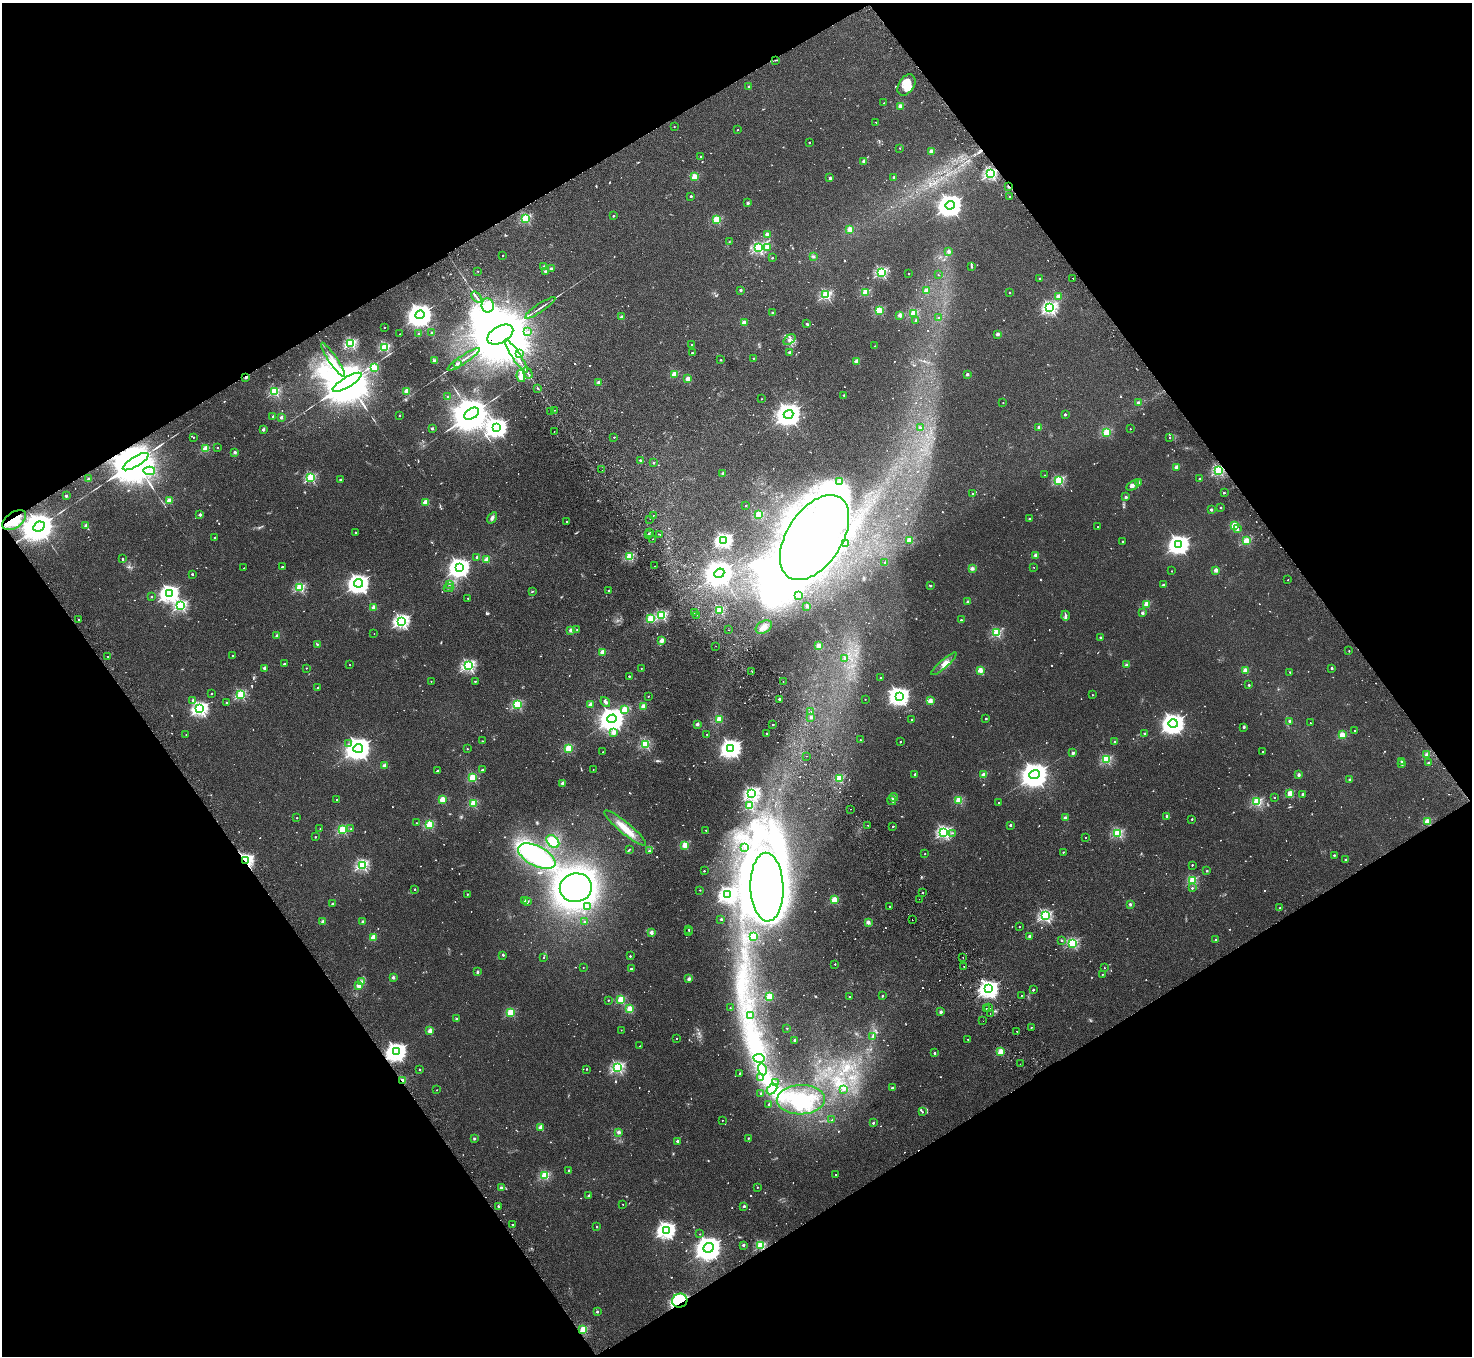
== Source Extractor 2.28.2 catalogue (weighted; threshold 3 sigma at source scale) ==
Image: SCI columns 52-5928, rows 198-5612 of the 5982 x 5946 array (HDU 1 of 3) = the unmasked area's bounding box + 8 px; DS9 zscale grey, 4 x 4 block average (1 PNG px = mean of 4 x 4 image px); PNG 1474 x 1358 px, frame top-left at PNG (2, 3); each listed source drawn as its Kron ellipse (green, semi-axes under 4 px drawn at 4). Shown black and unused: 48% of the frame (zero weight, under 2 of 3 exposures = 3% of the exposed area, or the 3 px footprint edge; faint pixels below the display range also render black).
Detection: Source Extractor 2.28.2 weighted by HDU 2 'WHT'. Background 0.0178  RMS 0.0058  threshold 0.0263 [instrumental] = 3 sigma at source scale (4.5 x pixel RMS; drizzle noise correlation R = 1.50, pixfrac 1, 0.05/0.05 arcsec/px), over >= 5 px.
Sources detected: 1094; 38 too faint to see at this stretch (4 x 4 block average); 45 inside a brighter object's white glare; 12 cosmic-ray / hot-pixel residue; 8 long thin detections or spike segments (spike, bleed or trail) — neither listed nor drawn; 11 coinciding with a brighter row at this scale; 21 inside a brighter listed object's ellipse — not listed separately; of the other 959, all 500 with FLUX_AUTO >= 2.35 (the completeness limit of this list) listed and drawn (459 fainter detections not listed), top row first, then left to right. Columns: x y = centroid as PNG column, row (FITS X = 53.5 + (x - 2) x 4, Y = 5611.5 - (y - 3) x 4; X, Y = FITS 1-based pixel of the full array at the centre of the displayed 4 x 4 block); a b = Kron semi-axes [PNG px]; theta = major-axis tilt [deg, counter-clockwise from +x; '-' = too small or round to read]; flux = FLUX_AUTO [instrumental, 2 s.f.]
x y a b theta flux
776 60 3 2 - 2.8
906 85 11 7 57 44
749 87 2 2 - 24
884 103 2 2 - 2.4
900 106 2 2 - 85
876 122 2 2 - 4.2
674 126 2 2 - 4.4
738 130 2 2 - 3.3
810 142 2 2 - 3.9
900 148 2 2 - 4
931 151 2 2 - 68
701 157 2 2 - 15
864 161 2 2 - 55
990 173 2 2 - 710
694 177 2 2 - 160
894 177 2 2 - 18
830 178 2 2 - 26
1009 187 4 2 - 10
691 196 2 2 - 19
1010 196 2 2 - 3
748 203 2 2 - 30
950 205 5 4 - 4200
613 216 2 2 - 6.9
526 218 2 2 - 370
717 220 2 2 - 240
850 229 2 2 - 100
767 234 2 2 - 65
729 242 2 2 - 2.4
768 247 2 2 - 91
758 248 2 2 - 550
949 251 2 2 - 47
503 255 2 2 - 4.8
813 256 3 3 - 4.5
772 258 2 2 - 7.3
971 266 4 2 - 5
544 267 2 2 - 34
551 269 2 2 - 43
478 271 2 2 - 4.9
545 271 2 2 - 19
881 272 2 2 - 540
909 273 2 2 - 6.9
938 275 2 2 - 3.2
1073 278 2 2 - 10
1040 279 2 2 - 19
741 290 2 2 - 24
926 291 2 2 - 100
865 292 2 2 - 220
1009 292 2 2 - 6.2
826 295 2 2 - 480
1058 296 2 2 - 110
476 297 6 2 -54 6.9
488 305 7 6 - 27
540 308 18 2 34 14
1050 308 2 2 - 890
879 310 2 2 - 240
772 312 2 2 - 13
914 313 2 2 - 230
420 315 5 4 - 4600
900 315 2 2 - 76
622 317 2 2 - 54
938 317 2 2 - 5
916 321 3 3 - 3.7
744 323 2 2 - 99
807 324 2 2 - 6.5
384 327 2 2 - 3.6
528 332 2 2 - 5.6
432 333 2 2 - 33
400 334 2 2 - 3
419 334 2 2 - 11
998 334 2 2 - 48
500 335 14 8 29 63000
789 340 7 3 38 11
351 343 2 2 - 510
692 345 2 2 - 4.1
875 346 2 2 - 6
385 347 2 2 - 400
789 352 2 2 - 7
519 353 2 2 - 5.6
692 353 2 2 - 11
516 356 20 2 -56 39
753 358 2 2 - 7.2
464 359 19 2 34 15
333 360 20 2 -56 22
721 360 2 2 - 7.3
434 361 2 2 - 55
857 361 2 2 - 95
457 364 2 2 - 22
374 368 2 2 - 200
528 373 6 2 -60 6
674 374 2 2 - 140
967 374 2 2 - 39
521 376 6 4 -80 29
246 377 3 2 - 7.9
688 378 2 2 - 82
347 382 16 5 31 47000
599 382 2 2 - 50
537 388 2 2 - 5.3
407 391 2 2 - 160
275 392 2 2 - 330
844 395 2 2 - 11
448 397 2 2 - 8.7
762 399 2 2 - 3.2
1003 403 2 2 - 3.8
1138 403 2 2 - 50
555 410 2 2 - 3.9
551 411 2 2 - 2.6
472 414 8 5 29 19000
789 414 5 4 - 4900
1065 414 2 2 - 13
399 415 2 2 - 8.8
273 416 2 2 - 11
281 417 2 2 - 35
497 427 4 3 - 2500
920 427 2 2 - 8
1039 427 2 2 - 26
432 428 2 2 - 24
263 429 2 2 - 34
1130 429 2 2 - 3.8
554 431 2 2 - 3.5
1107 432 2 2 - 280
193 437 2 2 - 6.7
614 437 2 2 - 6.4
1170 438 2 2 - 7.3
217 447 2 2 - 5.1
206 449 2 2 - 160
235 452 2 2 - 33
640 460 2 2 - 10
136 462 15 5 31 46000
653 463 2 2 - 11
1176 467 2 2 - 76
602 470 2 2 - 2.5
1219 470 2 2 - 530
149 471 6 3 -4 11
723 473 2 2 - 44
1044 475 2 2 - 2.9
311 477 2 2 - 390
89 479 2 2 - 36
340 479 2 2 - 13
1200 479 2 2 - 25
1059 480 2 2 - 400
840 481 2 2 - 27
1139 483 2 2 - 49
1133 486 7 4 29 9.8
973 493 2 2 - 8.9
1224 493 2 2 - 3.9
66 496 2 2 - 29
1126 497 2 2 - 24
169 501 2 2 - 110
426 502 2 2 - 130
746 505 2 2 - 5.9
1221 507 2 2 - 8.7
1211 510 2 2 - 26
200 515 2 2 - 26
654 515 2 2 - 4.8
759 515 2 2 - 220
492 518 6 3 57 10
650 519 2 2 - 4.4
1030 519 2 2 - 20
14 520 13 8 33 81
567 522 2 2 - 5.9
86 525 2 2 - 46
1234 525 2 2 - 170
39 527 6 4 27 13000
1098 527 2 2 - 3.6
1237 529 2 2 - 26
355 532 2 2 - 7.5
650 532 2 2 - 3.2
649 534 2 2 - 17
660 534 2 2 - 5.5
814 537 47 27 57 1300
215 538 2 2 - 14
653 539 2 2 - 2.4
724 540 3 2 - 1200
909 540 2 2 - 170
1123 541 2 2 - 10
1246 541 2 2 - 230
846 544 2 2 - 10
1179 544 4 3 - 2400
1036 555 2 2 - 61
477 557 2 2 - 18
630 557 2 2 - 300
123 559 2 2 - 7.7
487 559 2 2 - 130
885 562 2 2 - 5
654 566 2 2 - 2.8
282 567 2 2 - 8.7
459 567 4 3 - 2600
1034 567 2 2 - 2.5
244 568 2 2 - 2.8
972 568 4 3 - 7
1216 570 2 2 - 76
1172 571 2 2 - 4.1
719 573 5 4 - 6700
192 574 2 2 - 14
1288 580 2 2 - 2.5
358 583 4 4 - 2800
449 584 3 3 - 4.3
1163 585 2 2 - 17
930 586 2 2 - 12
300 588 2 2 - 340
448 588 5 2 - 3.7
609 590 2 2 - 14
532 591 3 2 - 2.9
169 593 3 3 - 1800
799 595 2 2 - 13
152 597 2 2 - 8
468 598 2 2 - 7.5
968 602 2 2 - 48
1146 604 2 2 - 140
181 605 2 2 - 600
807 606 2 2 - 35
374 607 2 2 - 90
720 610 2 2 - 260
694 613 2 2 - 3.1
1142 613 2 2 - 37
661 615 2 2 - 470
697 615 2 2 - 2.7
1066 616 5 2 - 6.3
650 618 2 2 - 200
79 620 2 2 - 8.8
961 620 2 2 - 16
401 621 3 2 - 1100
764 627 9 6 31 24
571 630 2 2 - 76
577 630 2 2 - 3.4
728 630 2 2 - 2.5
374 633 2 2 - 2.6
997 633 2 2 - 320
277 636 2 2 - 58
1100 637 2 2 - 12
662 640 2 2 - 75
317 644 3 2 - 2.8
716 646 2 2 - 2.3
819 646 2 2 - 100
1349 651 2 2 - 3.7
602 652 2 2 - 99
108 656 2 2 - 3.4
233 656 2 2 - 5.3
845 658 2 2 - 17
284 664 2 2 - 16
944 664 16 4 41 24
350 665 2 2 - 3.5
1126 665 2 2 - 48
468 666 2 2 - 770
264 668 2 2 - 38
306 668 2 2 - 4.3
1332 668 2 2 - 14
641 669 2 2 - 3.2
980 670 2 2 - 110
1245 670 2 2 - 80
752 671 2 2 - 3.7
1290 672 2 2 - 5.3
629 676 2 2 - 11
880 678 2 2 - 7.1
431 681 2 2 - 3.5
475 681 2 2 - 8.5
783 682 2 2 - 2.4
1249 685 2 2 - 11
318 688 2 2 - 18
211 694 2 2 - 4.1
241 695 2 2 - 380
1092 695 2 2 - 3.9
648 696 2 2 - 4
899 696 4 3 - 2100
779 699 2 2 - 32
865 699 2 2 - 2.9
193 700 2 2 - 21
930 701 2 2 - 96
605 702 5 3 - 7.5
226 703 2 2 - 5.9
517 704 2 2 - 330
591 704 2 2 - 75
643 707 2 2 - 110
200 709 3 2 - 1100
625 710 2 2 - 190
811 712 2 2 - 2.7
811 717 2 2 - 18
612 719 5 4 - 4700
719 719 2 2 - 160
912 719 2 2 - 7.4
986 719 2 2 - 13
1289 721 2 2 - 18
1173 723 4 4 - 3300
1310 723 2 2 - 3.9
697 724 2 2 - 45
773 725 2 2 - 9.2
1244 727 3 2 - 3.7
1355 731 2 2 - 2.7
613 733 2 2 - 54
766 733 2 2 - 5.9
1144 733 2 2 - 10
186 734 2 2 - 2.9
707 734 2 2 - 2.7
1342 735 2 2 - 150
860 740 2 2 - 3.3
482 741 2 2 - 4.7
900 742 2 2 - 6.6
1115 742 2 2 - 18
348 744 2 2 - 3.4
645 744 2 2 - 380
358 748 5 4 - 4900
568 748 2 2 - 230
731 748 4 3 - 2300
467 749 2 2 - 3.4
1262 751 2 2 - 4.3
603 752 2 2 - 3.3
1073 753 2 2 - 39
1427 755 2 2 - 66
806 756 2 2 - 2.6
1106 760 2 2 - 360
1401 761 2 2 - 5.2
1429 763 3 2 - 6.1
1402 764 2 2 - 42
384 766 2 2 - 72
482 770 2 2 - 17
593 770 2 2 - 3.4
437 771 2 2 - 16
915 774 2 2 - 20
983 775 2 2 - 88
1035 775 5 4 - 6500
1299 775 2 2 - 39
472 777 2 2 - 220
839 779 2 2 - 210
1350 780 2 2 - 32
563 783 2 2 - 65
1290 793 2 2 - 130
752 794 2 2 - 910
1303 794 2 2 - 27
894 797 4 2 - 6.5
1274 797 2 2 - 5.8
336 800 2 2 - 4.9
442 800 2 2 - 140
892 800 5 2 - 5.7
959 801 2 2 - 210
1257 802 2 2 - 330
473 803 2 2 - 220
999 803 2 2 - 6.1
750 806 2 2 - 250
850 809 2 2 - 2.9
1167 816 2 2 - 35
297 818 2 2 - 5.8
1065 818 2 2 - 40
1192 819 2 2 - 10
1427 822 2 2 - 160
416 823 2 2 - 3.8
429 825 2 2 - 270
868 825 2 2 - 6.8
1010 825 2 2 - 17
893 826 2 2 - 5.5
625 828 27 5 -40 61
320 829 2 2 - 4
342 829 2 2 - 340
351 829 2 2 - 5.5
706 830 2 2 - 6
944 832 2 2 - 760
953 833 2 2 - 2.8
1118 833 2 2 - 370
315 837 2 2 - 5.9
1086 838 2 2 - 3.2
553 841 7 5 -48 55
685 845 2 2 - 140
745 847 2 2 - 6.4
629 850 3 2 - 3
649 851 2 2 - 11
1063 852 2 2 - 5.7
925 853 2 2 - 2.7
1334 855 2 2 - 11
537 856 20 10 -27 280
1345 860 2 2 - 17
245 861 2 2 - 920
362 865 2 2 - 570
1192 865 2 2 - 7.5
704 871 2 2 - 6.1
1207 871 2 2 - 10
1193 880 2 2 - 270
767 887 34 16 -88 1100
576 888 16 14 10 2200
1192 888 2 2 - 7
415 889 2 2 - 8.1
700 890 2 2 - 4.5
922 893 2 2 - 7
467 894 2 2 - 6.5
727 895 3 2 - 1400
919 899 2 2 - 2.5
525 900 2 2 - 12
834 900 2 2 - 170
527 902 4 2 - 3.2
332 904 2 2 - 20
1130 904 3 3 - 6.2
889 906 2 2 - 3.4
587 907 2 2 - 13
1279 908 4 2 - 3.3
1045 916 2 2 - 670
721 919 2 2 - 21
912 920 2 2 - 6.5
323 922 2 2 - 69
363 922 2 2 - 38
585 922 2 2 - 17
868 922 2 2 - 59
1019 927 2 2 - 3.5
689 930 2 2 - 3.3
651 932 2 2 - 60
689 932 2 2 - 3.3
1030 936 2 2 - 44
373 937 2 2 - 120
753 937 2 2 - 220
1062 940 3 2 - 3.5
1216 940 2 2 - 23
1072 943 2 2 - 440
503 955 2 2 - 8.7
630 956 2 2 - 8.5
544 958 2 2 - 2.5
963 958 2 2 - 4.5
835 964 2 2 - 5.3
583 967 2 2 - 3.4
964 967 2 2 - 4.1
1104 968 2 2 - 2.7
631 969 2 2 - 28
477 972 3 2 - 4.7
1102 974 2 2 - 3.1
393 977 2 2 - 40
689 979 2 2 - 54
362 982 3 2 - 3.6
359 985 2 2 - 110
988 989 3 3 - 2100
1033 990 2 2 - 9.8
1021 995 2 2 - 11
882 996 2 2 - 8.6
769 997 2 2 - 160
849 997 2 2 - 7.4
608 1000 2 2 - 6.9
621 1000 2 2 - 210
730 1008 2 2 - 4.1
988 1008 2 2 - 11
630 1009 2 2 - 150
986 1009 2 2 - 3.7
510 1012 2 2 - 230
941 1012 2 2 - 33
990 1013 2 2 - 8.2
751 1015 2 2 - 3.4
457 1019 2 2 - 25
983 1021 2 2 - 2.4
1031 1027 2 2 - 5.9
787 1028 2 2 - 3.5
621 1030 2 2 - 2.9
430 1031 2 2 - 75
1017 1031 2 2 - 2.4
873 1036 3 2 - 3.5
676 1038 2 2 - 3.9
968 1039 2 2 - 3.6
795 1040 2 2 - 28
640 1046 2 2 - 3.2
396 1052 4 3 - 2400
1000 1052 2 2 - 140
934 1053 2 2 - 13
759 1058 5 3 - 15
1020 1064 2 2 - 3.2
618 1067 2 2 - 660
586 1069 2 2 - 6.9
762 1069 6 2 -76 8.7
420 1070 2 2 - 7.4
740 1073 2 2 - 12
760 1078 3 2 - 4.6
402 1081 3 2 - 30
775 1083 2 2 - 29
892 1088 2 2 - 22
772 1089 6 3 43 13
844 1089 3 2 - 3.9
437 1090 2 2 - 2.7
761 1094 2 2 - 19
801 1100 24 14 2 150
769 1104 2 2 - 18
922 1112 4 2 - 3
722 1120 2 2 - 2.7
832 1120 2 2 - 4.6
873 1123 2 2 - 16
540 1128 2 2 - 90
619 1132 2 2 - 50
748 1138 2 2 - 9.3
474 1139 2 2 - 23
677 1141 2 2 - 37
569 1170 2 2 - 20
835 1175 2 2 - 4
545 1176 2 2 - 290
757 1187 2 2 - 4.8
501 1188 2 2 - 45
589 1195 2 2 - 15
623 1204 2 2 - 2.4
498 1206 3 2 - 5.3
744 1206 2 2 - 28
512 1225 2 2 - 3.2
597 1227 2 2 - 8.3
666 1230 3 3 - 1600
700 1234 2 2 - 2.3
743 1245 2 2 - 25
761 1246 2 2 - 350
709 1248 5 4 - 5000
680 1301 7 7 - 230
597 1312 2 2 - 17
583 1330 2 2 - 250
Overlapping masked pixels (flux is a lower limit): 9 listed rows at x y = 1009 187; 500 335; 246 377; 136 462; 1219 470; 14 520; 245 861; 402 1081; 680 1301
Diffuse or blended objects may show on this block-average render without a row.